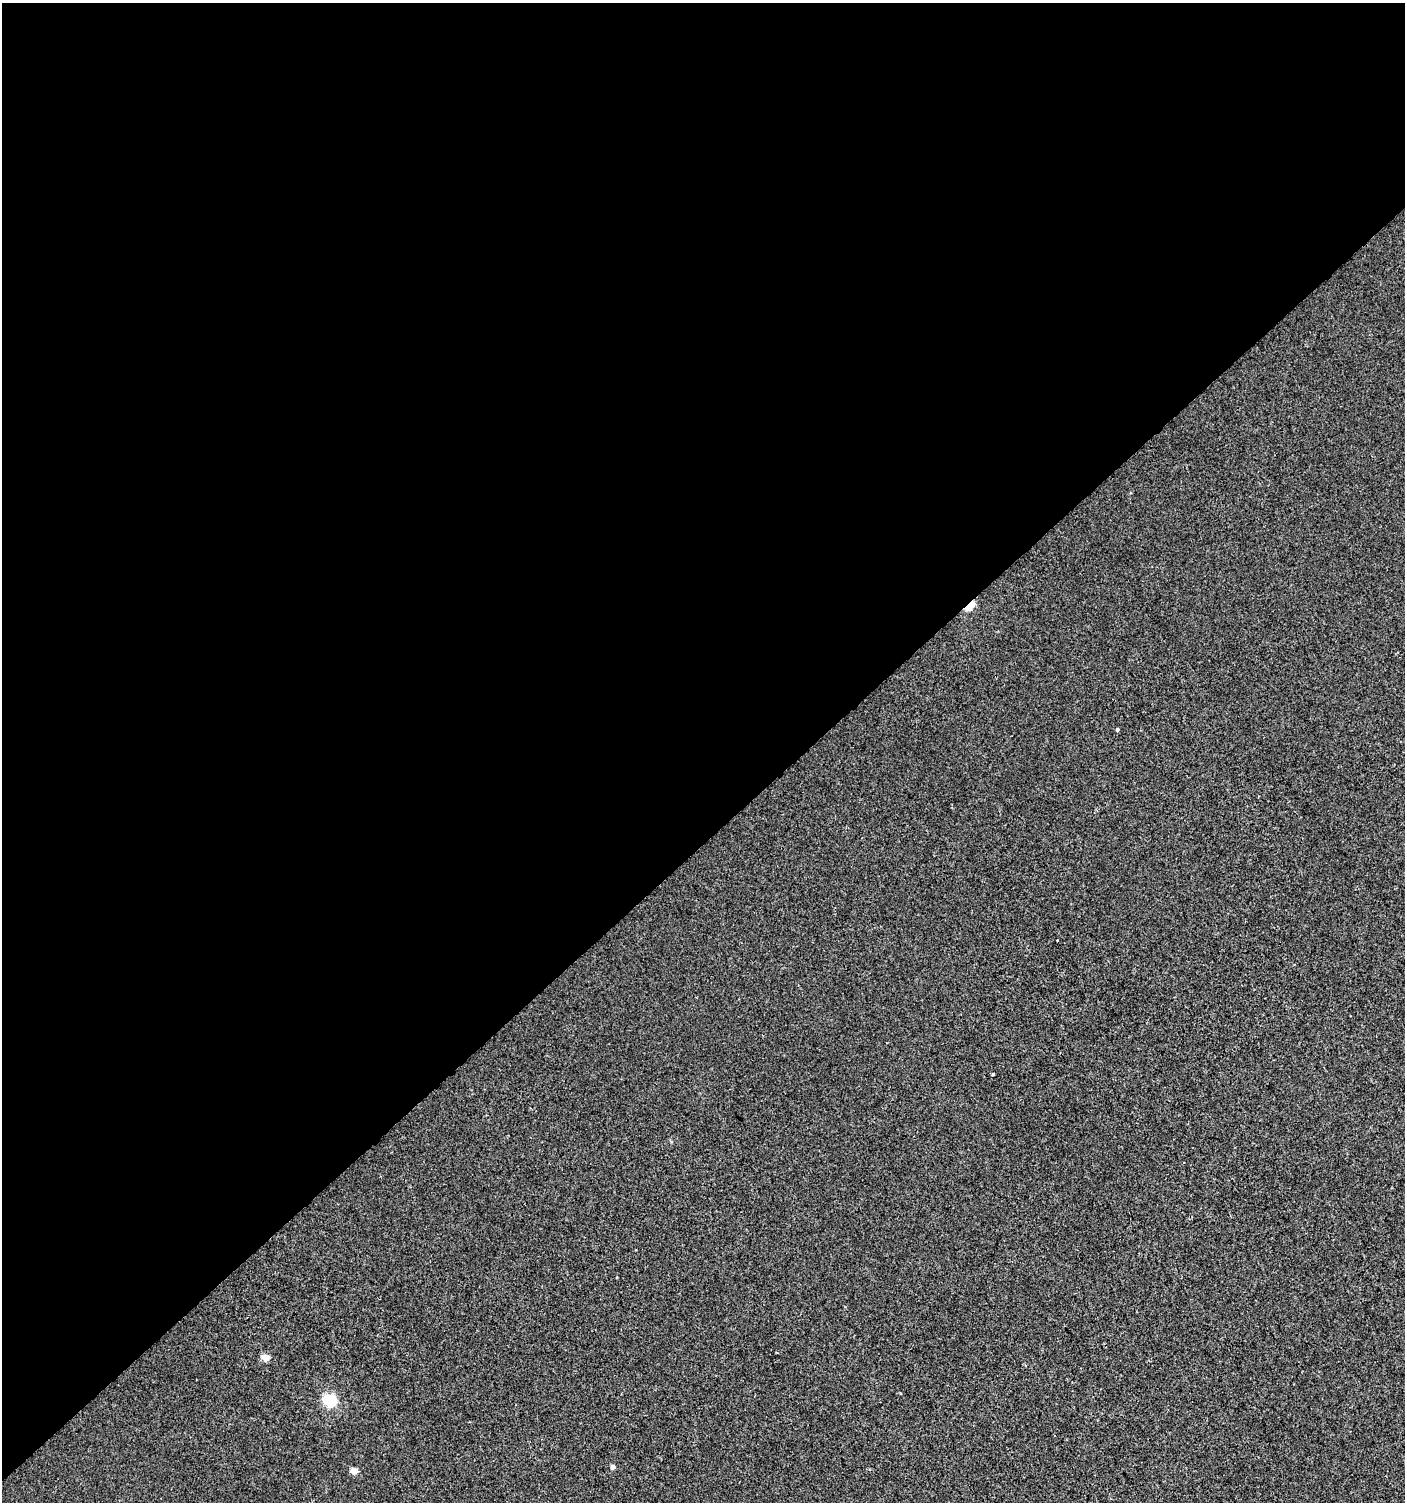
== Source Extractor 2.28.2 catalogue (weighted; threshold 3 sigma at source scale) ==
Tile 2 of 4 x 4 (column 2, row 1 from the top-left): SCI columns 1611-3013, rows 4502-6001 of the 5962 x 6005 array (HDU 1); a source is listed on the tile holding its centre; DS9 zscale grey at full resolution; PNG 1407 x 1504 px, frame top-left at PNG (2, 3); no overlay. Shown black and unused: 56% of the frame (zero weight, under 2 of 3 exposures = <1% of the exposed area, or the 3 px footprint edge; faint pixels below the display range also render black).
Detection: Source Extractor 2.28.2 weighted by HDU 2 'WHT'; one run over the whole footprint, this tile lists its part. Background 0.00128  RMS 0.0057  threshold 0.0255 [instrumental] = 3 sigma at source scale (4.5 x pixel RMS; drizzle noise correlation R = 1.50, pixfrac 1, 0.0396/0.0396 arcsec/px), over >= 5 px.
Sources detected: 8; all 8 listed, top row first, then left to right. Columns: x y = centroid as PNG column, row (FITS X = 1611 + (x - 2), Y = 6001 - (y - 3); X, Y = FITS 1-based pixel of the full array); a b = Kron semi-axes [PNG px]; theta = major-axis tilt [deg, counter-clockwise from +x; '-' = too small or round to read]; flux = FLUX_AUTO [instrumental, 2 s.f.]
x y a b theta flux
969 606 9 4 42 25
1117 730 3 3 - 3.2
1057 940 3 2 - 0.68
993 1074 3 3 - 1.9
265 1358 5 5 - 8.9
330 1400 6 6 - 70
613 1467 4 4 - 2.3
354 1471 5 4 - 7.1
Overlapping masked pixels (flux is a lower limit): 1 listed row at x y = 969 606